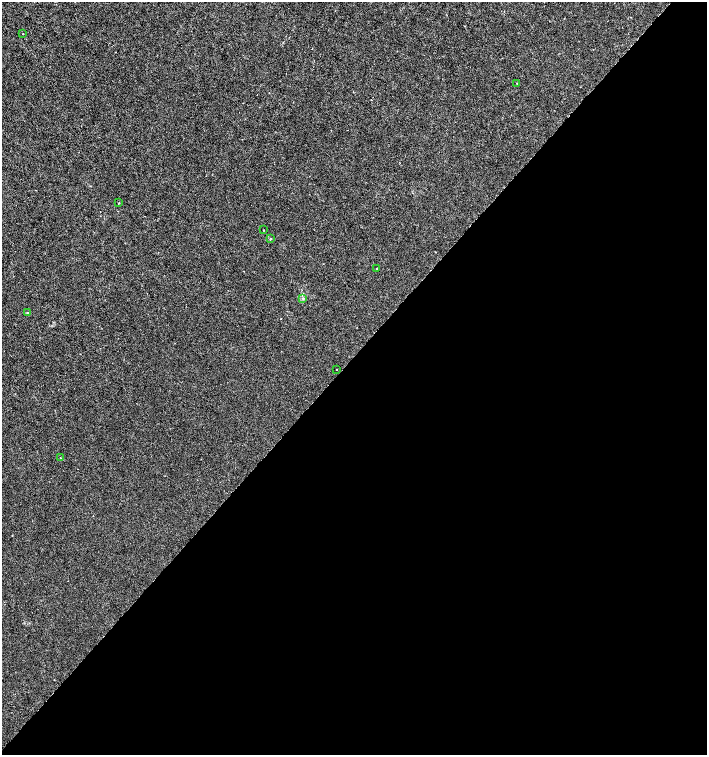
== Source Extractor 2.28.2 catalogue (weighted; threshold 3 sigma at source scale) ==
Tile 12 of 4 x 4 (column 4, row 3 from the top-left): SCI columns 4456-5864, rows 1507-3011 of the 6029 x 6029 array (HDU 1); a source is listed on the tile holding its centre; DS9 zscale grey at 2 x 2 block average (1 PNG px = mean of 2 x 2 image px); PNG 709 x 757 px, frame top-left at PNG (2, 2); each listed source drawn as its Kron ellipse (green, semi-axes under 4 px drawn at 4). Shown black and unused: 53% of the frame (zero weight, under 3 of 6 exposures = <1% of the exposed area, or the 3 px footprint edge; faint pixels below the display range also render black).
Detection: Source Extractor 2.28.2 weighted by HDU 2 'WHT'; one run over the whole footprint, this tile lists its part. Background -1.77e-04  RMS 0.001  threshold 0.00422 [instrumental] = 3 sigma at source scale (4.09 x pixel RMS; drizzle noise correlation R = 1.36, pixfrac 0.8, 0.0396/0.0396 arcsec/px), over >= 5 px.
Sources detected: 10; all 10 listed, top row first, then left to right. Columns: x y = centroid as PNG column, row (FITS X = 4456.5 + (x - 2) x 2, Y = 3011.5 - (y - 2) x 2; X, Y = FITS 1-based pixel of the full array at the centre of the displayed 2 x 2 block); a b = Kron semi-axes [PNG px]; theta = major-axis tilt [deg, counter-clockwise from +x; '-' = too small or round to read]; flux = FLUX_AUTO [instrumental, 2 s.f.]
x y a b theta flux
23 34 2 2 - 0.1
517 83 2 2 - 0.087
119 203 2 2 - 0.24
264 230 2 2 - 0.089
270 239 3 2 - 0.12
377 269 2 2 - 0.2
303 298 3 3 - 0.2
28 313 4 3 - 0.25
336 369 2 2 - 0.081
60 458 2 2 - 0.098
Diffuse or blended objects may show on this block-average render without a row.